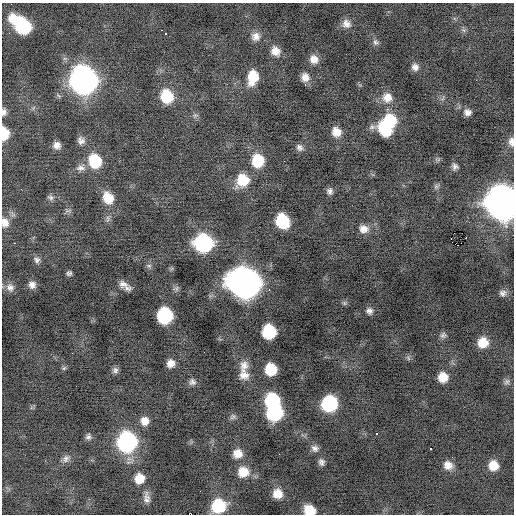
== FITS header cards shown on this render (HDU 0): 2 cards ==
NAXIS1  =                  512 / Axis length
NAXIS2  =                  512 / Axis length

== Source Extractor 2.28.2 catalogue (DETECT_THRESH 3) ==
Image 512 x 512 px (HDU 0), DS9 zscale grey, 1 PNG px = 1 image px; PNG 516 x 516 px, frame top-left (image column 1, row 512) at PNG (2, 3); no overlay
Background -0.175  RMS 0.84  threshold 2.53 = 3 sigma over >= 5 px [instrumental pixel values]
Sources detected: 94; all 94 listed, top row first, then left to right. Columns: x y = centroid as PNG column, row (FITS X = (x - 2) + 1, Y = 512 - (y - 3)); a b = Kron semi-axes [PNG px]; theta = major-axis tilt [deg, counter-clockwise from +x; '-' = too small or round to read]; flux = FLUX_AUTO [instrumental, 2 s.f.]
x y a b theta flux
13 19 11 11 - 820
346 24 11 10 - 390
23 26 13 11 -47 4600
161 30 2 2 - 460
165 33 3 3 - 340
256 36 11 11 - 400
375 42 8 7 - 170
275 51 11 9 -47 500
314 59 10 9 - 470
415 67 8 8 - 270
253 77 15 10 76 1300
305 77 10 9 - 420
83 80 15 14 - 36000
305 84 4 3 - 72
167 96 12 11 - 1900
387 98 13 13 - 630
387 109 3 2 - 230
4 112 9 6 86 200
467 112 8 7 - 280
195 115 6 5 - 110
390 121 14 12 -74 2200
385 129 15 10 -38 2100
336 132 10 9 - 590
4 133 10 6 -88 1500
81 141 9 8 - 260
511 142 11 7 -85 300
57 145 7 7 - 330
299 147 9 8 - 210
95 161 13 11 -69 2100
258 161 12 11 - 1800
284 161 2 2 - 71
455 166 7 7 - 190
81 168 12 8 2 320
243 180 13 12 - 1500
436 186 6 6 - 120
330 191 8 7 - 190
50 197 8 7 - 150
108 198 13 10 -64 980
502 202 15 14 - 87000
68 211 8 4 1 110
282 221 11 10 - 2800
5 223 10 9 - 410
364 229 12 10 -10 450
451 239 2 2 - 320
14 243 2 2 - 230
203 243 12 12 - 7300
458 245 2 2 - 230
37 260 8 8 - 190
149 266 6 6 - 120
69 273 5 4 - 120
244 283 16 14 -30 67000
123 284 14 10 -12 380
32 285 8 8 - 300
10 287 11 9 -33 330
269 290 3 2 - 250
503 293 8 8 - 200
344 303 6 6 - 96
369 311 8 7 - 210
164 316 11 10 - 4600
269 332 10 10 - 3000
443 335 8 7 - 150
483 343 9 9 - 980
408 358 6 4 -72 89
170 363 7 7 - 400
244 365 14 10 72 460
64 368 7 4 45 92
271 369 9 9 - 1800
115 370 7 7 - 180
244 375 12 11 - 490
443 377 9 8 - 790
192 382 9 8 - 200
507 382 9 7 54 150
272 401 11 11 - 3800
329 404 11 11 - 4900
274 413 12 11 - 5100
233 417 9 7 50 150
145 421 10 9 - 460
377 433 3 2 - 110
88 437 8 6 82 170
127 442 13 12 - 11000
315 448 10 8 -30 250
430 449 3 3 - 290
237 453 10 9 - 600
279 454 2 2 - 38
66 459 11 8 58 260
321 462 8 6 -68 200
448 465 10 9 - 480
493 465 9 8 - 770
243 472 13 12 - 890
139 478 9 9 - 790
277 494 10 10 - 670
147 498 14 7 -87 320
218 506 12 11 - 2500
310 510 10 8 -25 1000
At the frame edge (FLAGS 8, measured only in part): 6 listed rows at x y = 4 112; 4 133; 511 142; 502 202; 5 223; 310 510